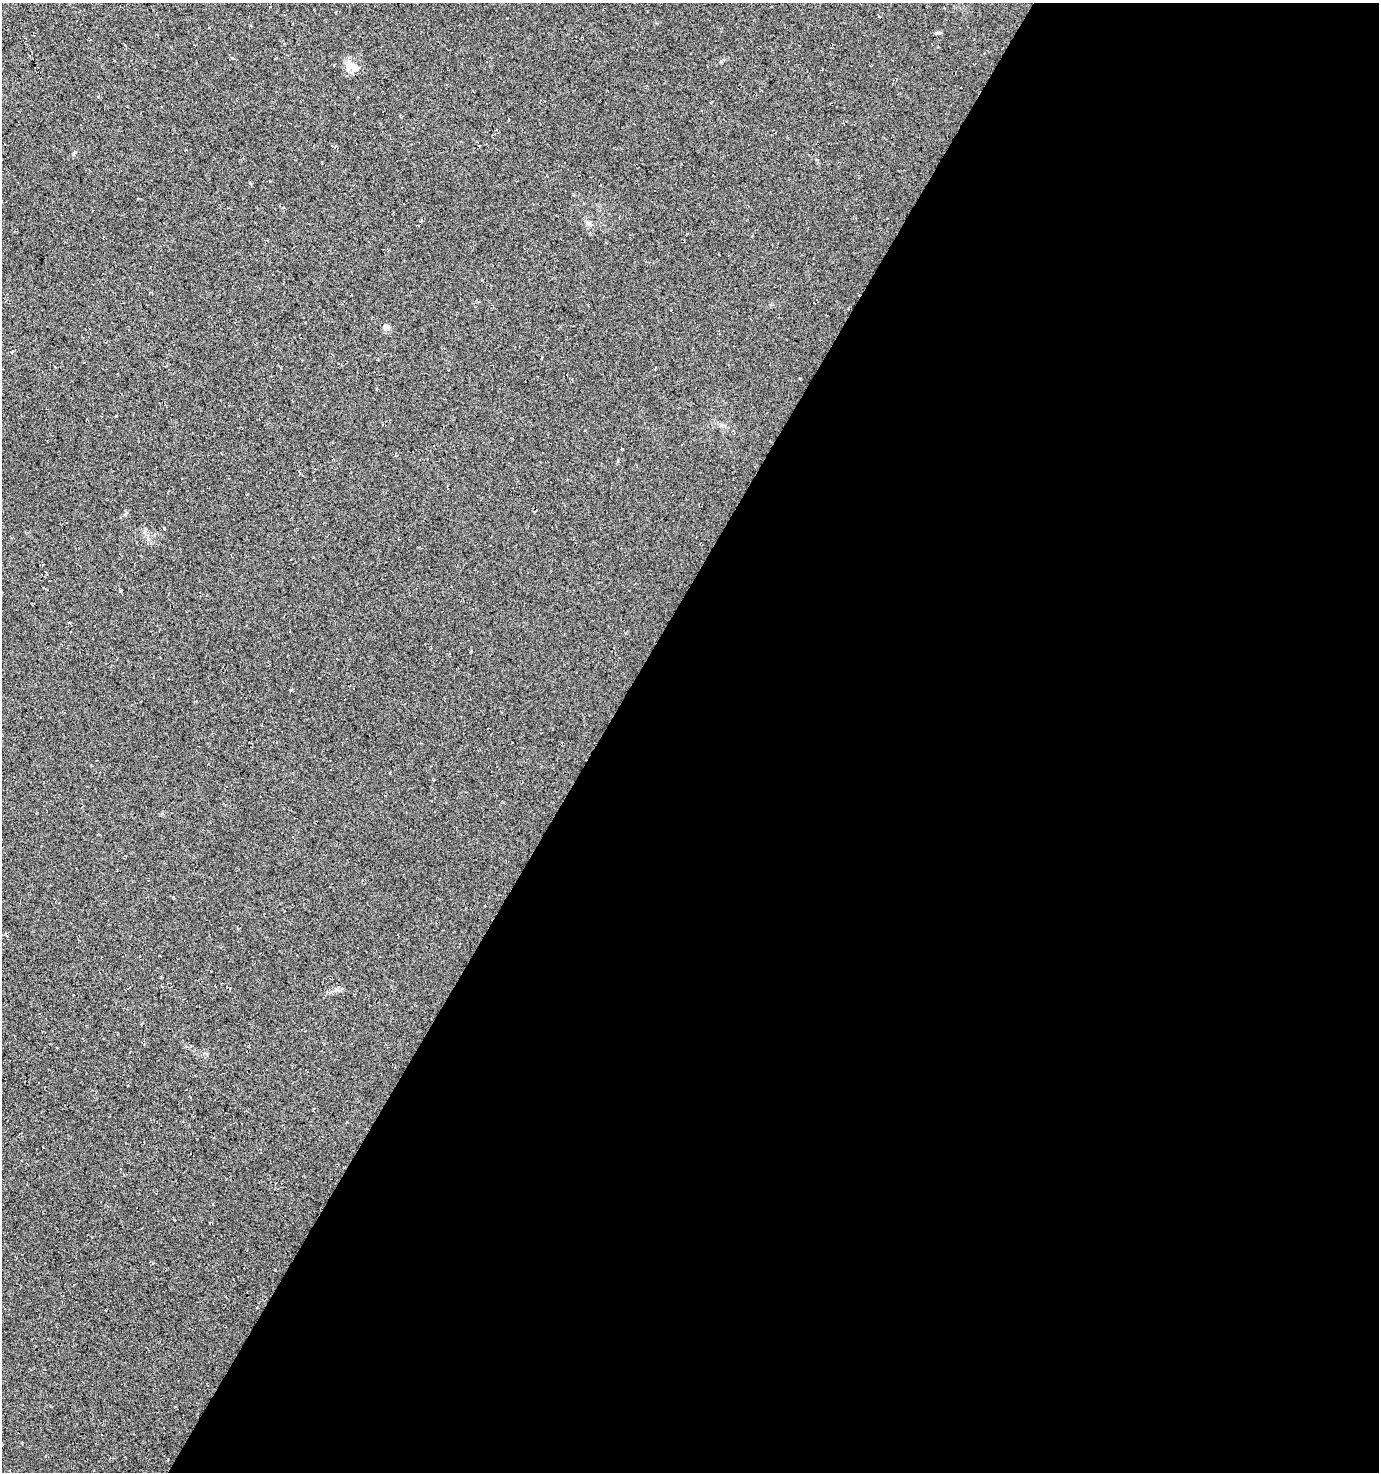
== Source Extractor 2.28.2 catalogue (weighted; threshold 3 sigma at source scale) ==
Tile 12 of 4 x 4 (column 4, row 3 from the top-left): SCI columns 4322-5698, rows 1477-2946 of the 5954 x 5886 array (HDU 1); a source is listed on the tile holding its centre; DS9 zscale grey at full resolution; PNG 1381 x 1474 px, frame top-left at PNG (2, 3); no overlay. Shown black and unused: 57% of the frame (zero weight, under 3 of 4 exposures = <1% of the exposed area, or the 3 px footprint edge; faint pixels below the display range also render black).
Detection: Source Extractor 2.28.2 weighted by HDU 2 'WHT'; one run over the whole footprint, this tile lists its part. Background 0.0246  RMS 0.0088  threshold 0.0396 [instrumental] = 3 sigma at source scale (4.5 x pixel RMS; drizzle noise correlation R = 1.50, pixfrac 1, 0.0396/0.0396 arcsec/px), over >= 5 px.
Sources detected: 4; all 4 listed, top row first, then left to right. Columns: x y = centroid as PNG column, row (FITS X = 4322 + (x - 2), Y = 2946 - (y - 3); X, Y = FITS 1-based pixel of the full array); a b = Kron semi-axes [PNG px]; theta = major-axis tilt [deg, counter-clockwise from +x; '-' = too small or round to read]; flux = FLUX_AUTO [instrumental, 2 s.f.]
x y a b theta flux
232 58 4 3 - 0.9
354 67 14 12 3 8.5
589 224 7 4 -71 1.7
386 327 5 5 - 9.2